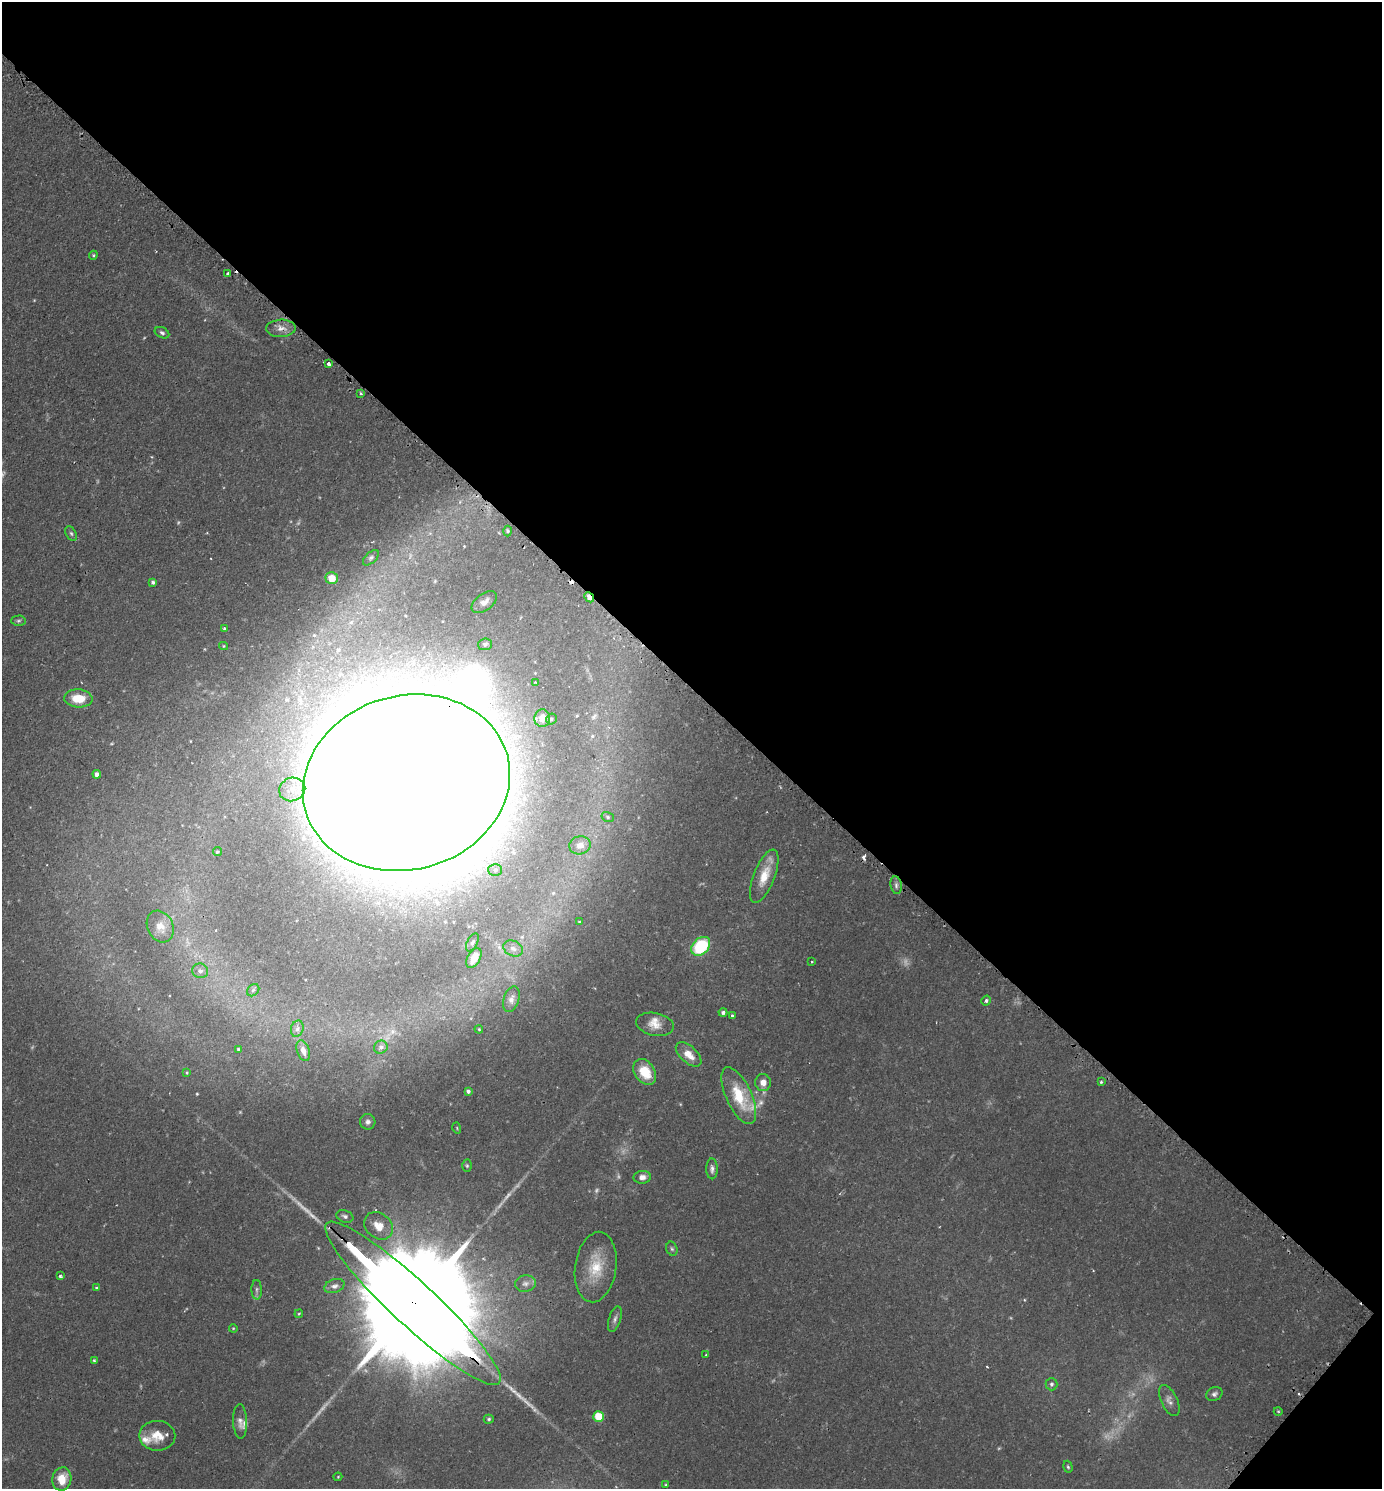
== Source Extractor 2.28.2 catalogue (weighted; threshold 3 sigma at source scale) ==
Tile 8 of 4 x 4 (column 4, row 2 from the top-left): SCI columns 4459-5838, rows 3006-4492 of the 6013 x 6010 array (HDU 1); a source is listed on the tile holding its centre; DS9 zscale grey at full resolution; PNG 1384 x 1491 px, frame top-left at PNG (2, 2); each listed source drawn as its Kron ellipse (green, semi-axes under 4 px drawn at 4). Shown black and unused: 47% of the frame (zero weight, under 2 of 3 exposures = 3% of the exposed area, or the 3 px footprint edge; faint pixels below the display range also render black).
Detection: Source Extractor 2.28.2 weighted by HDU 2 'WHT'; one run over the whole footprint, this tile lists its part. Background 0.106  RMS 0.0055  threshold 0.0245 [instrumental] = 3 sigma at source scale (4.5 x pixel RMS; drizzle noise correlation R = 1.50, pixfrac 1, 0.05/0.05 arcsec/px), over >= 5 px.
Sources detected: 107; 7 too faint to see at this stretch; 2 inside a brighter object's white glare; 4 cosmic-ray / hot-pixel residue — neither listed nor drawn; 6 inside a brighter listed object's ellipse — not listed separately; the other 88 listed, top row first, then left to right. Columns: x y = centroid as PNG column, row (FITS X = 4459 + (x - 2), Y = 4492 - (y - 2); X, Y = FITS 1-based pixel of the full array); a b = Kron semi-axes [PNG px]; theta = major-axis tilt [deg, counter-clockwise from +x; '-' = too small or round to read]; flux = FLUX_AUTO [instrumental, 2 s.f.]
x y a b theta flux
93 255 4 4 - 0.67
228 274 3 3 - 3.3
281 328 15 8 2 4.2
162 333 8 5 -27 1.3
329 364 3 3 - 9.2
361 394 3 2 - 1.1
507 531 5 3 - 0.72
71 533 8 5 -62 1.2
371 558 10 5 43 1.4
332 578 6 6 - 7.2
153 582 4 4 - 1.2
589 597 5 3 - 5.8
484 602 14 8 37 3.6
18 621 7 5 2 1.1
224 628 3 2 - 0.65
485 644 7 6 - 1.6
223 646 4 4 - 0.61
535 682 3 3 - 0.74
78 698 14 9 -3 13
542 718 9 8 - 6.1
551 719 5 5 - 1.2
97 774 4 4 - 2.2
406 783 105 87 16 7400
292 789 13 11 22 7.6
608 817 6 5 - 0.96
580 845 10 9 - 4
217 852 5 4 - 0.77
495 870 7 6 - 1.5
764 876 28 10 68 11
896 885 9 5 -81 1.8
580 922 3 2 - 0.55
160 926 16 12 -63 6.9
472 942 10 5 62 1.4
701 946 11 8 45 35
513 948 10 7 -25 2.4
474 958 11 6 61 7
812 962 3 2 - 0.5
200 971 8 7 - 2.3
253 990 7 5 45 1.2
511 999 13 7 73 3.1
986 1001 5 4 - 1.2
723 1013 4 4 - 1.3
732 1016 4 3 - 1.2
655 1024 19 11 -11 6.6
297 1029 8 6 73 1.7
479 1029 4 3 - 0.54
381 1047 7 6 - 1.8
238 1049 3 3 - 0.57
303 1051 11 6 -71 3.2
689 1054 15 8 -42 7
645 1072 14 10 -57 13
187 1073 4 3 - 0.48
763 1082 8 8 - 4.6
1101 1082 3 3 - 0.78
468 1091 4 4 - 1.4
739 1096 31 13 -65 21
368 1122 8 7 - 2.2
457 1128 5 3 - 0.67
467 1166 6 4 -89 0.8
712 1169 10 5 -89 2
642 1177 8 6 2 2.9
345 1216 9 6 -19 1.7
378 1226 15 12 -37 7.4
672 1249 7 5 -73 1.1
596 1267 35 20 82 20
60 1276 3 3 - 0.98
525 1284 10 8 11 2.7
334 1286 10 6 18 2.2
97 1288 3 3 - 1.2
257 1290 10 5 -89 1.4
413 1303 117 22 -43 38000
299 1314 4 3 - 0.53
615 1319 13 6 73 2.2
233 1328 4 3 - 0.46
706 1355 2 2 - 0.49
94 1360 4 3 - 0.7
1051 1384 6 6 - 1.3
1214 1394 8 6 25 1.7
1169 1401 16 8 -64 3.1
1278 1411 4 3 - 0.49
598 1416 5 5 - 23
489 1419 5 4 - 0.89
240 1421 17 7 -87 3.1
157 1436 18 15 0 8.8
1068 1467 6 4 -73 0.92
338 1477 4 4 - 0.5
62 1479 12 9 79 10
666 1485 3 3 - 0.54
Overlapping masked pixels (flux is a lower limit): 3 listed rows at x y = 589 597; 406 783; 413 1303